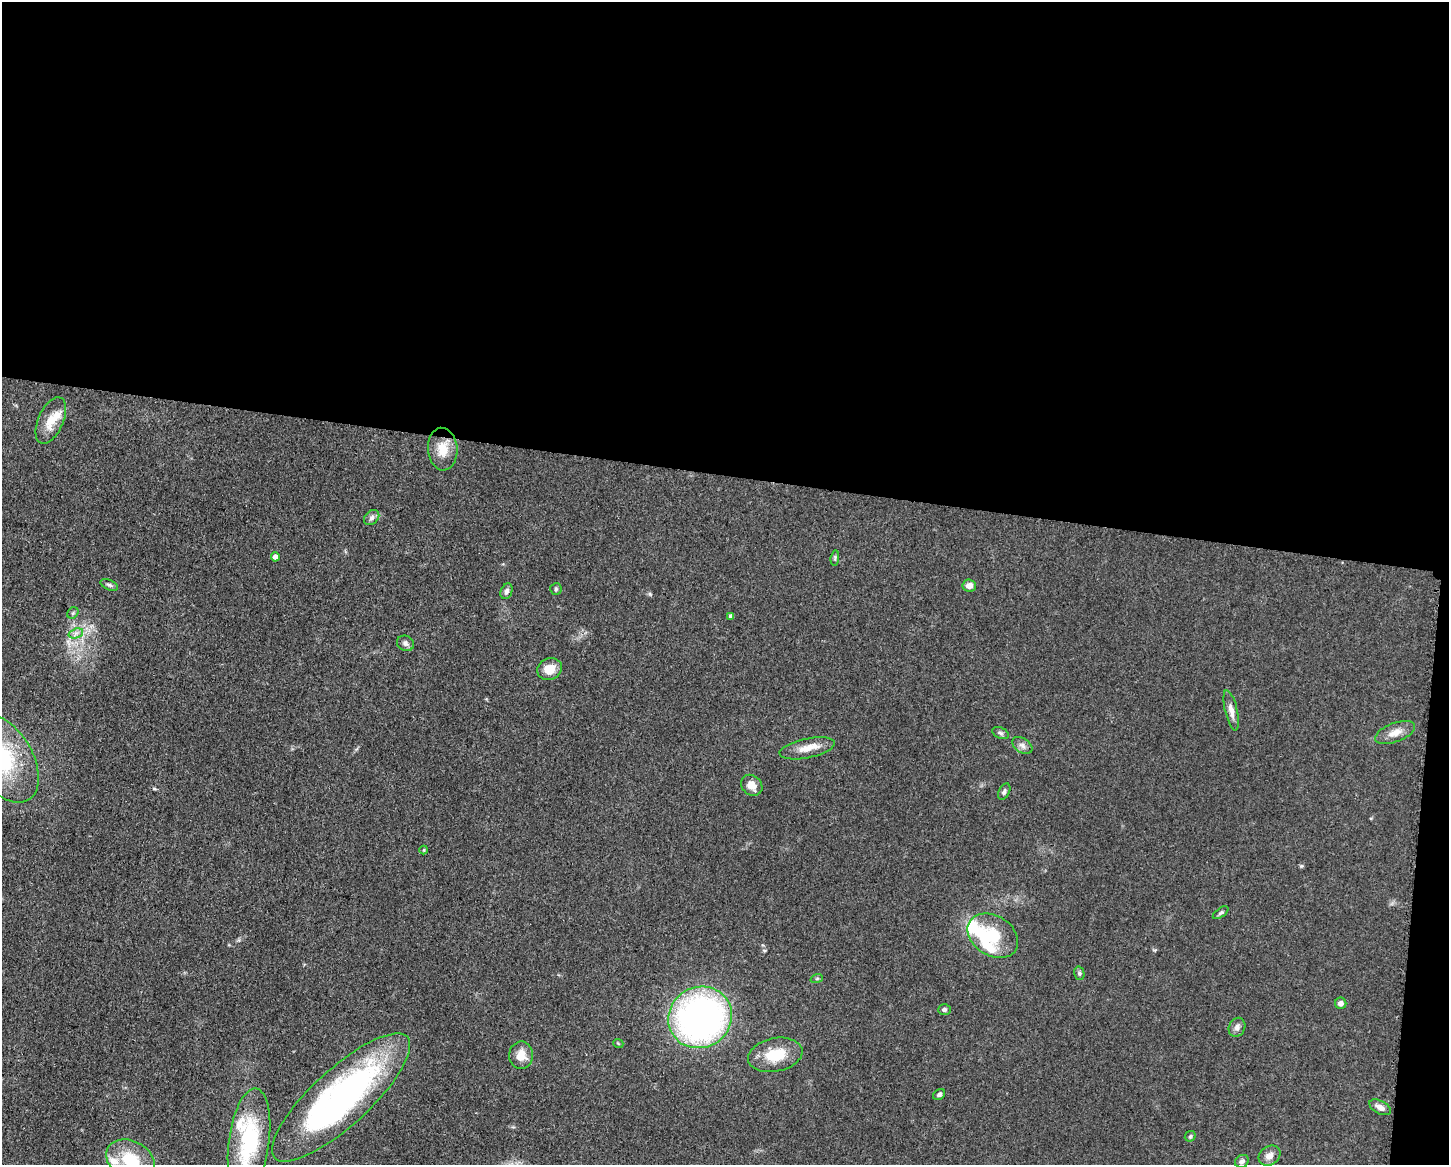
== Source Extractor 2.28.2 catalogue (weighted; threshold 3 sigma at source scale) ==
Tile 3 of 3 x 4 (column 3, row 1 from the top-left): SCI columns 3125-4571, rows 3492-4654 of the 4682 x 4655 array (HDU 1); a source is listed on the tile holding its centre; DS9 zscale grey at full resolution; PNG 1451 x 1167 px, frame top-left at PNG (2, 2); each listed source drawn as its Kron ellipse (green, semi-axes under 4 px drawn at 4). Shown black and unused: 42% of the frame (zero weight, under 3 of 5 exposures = <1% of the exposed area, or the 3 px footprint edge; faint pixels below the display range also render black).
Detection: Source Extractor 2.28.2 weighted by HDU 2 'WHT'; one run over the whole footprint, this tile lists its part. Background 0.0601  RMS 0.0056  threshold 0.0251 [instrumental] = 3 sigma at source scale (4.5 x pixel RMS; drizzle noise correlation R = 1.50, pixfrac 1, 0.05/0.05 arcsec/px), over >= 5 px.
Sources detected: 48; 2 inside a brighter object's white glare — neither listed nor drawn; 4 inside a brighter listed object's ellipse — not listed separately; the other 42 listed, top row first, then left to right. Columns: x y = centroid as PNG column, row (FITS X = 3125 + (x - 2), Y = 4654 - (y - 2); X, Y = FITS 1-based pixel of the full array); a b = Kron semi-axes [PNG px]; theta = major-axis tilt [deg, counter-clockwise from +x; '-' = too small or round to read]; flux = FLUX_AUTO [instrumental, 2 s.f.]
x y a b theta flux
51 420 25 12 65 9.9
443 449 21 14 -85 10
372 518 8 6 45 2
275 557 4 4 - 2.8
835 558 8 4 83 0.85
109 585 9 5 -24 1.3
969 586 7 6 - 3.5
556 589 5 5 - 0.98
507 591 8 5 70 1.9
73 613 6 5 - 0.97
731 616 4 4 - 1.8
76 633 7 4 19 1.8
405 643 9 7 -25 1.9
550 669 13 10 24 8
1231 710 20 6 -77 4.1
1001 733 9 5 -27 1.3
1395 733 21 9 20 6.2
1022 745 11 7 -33 2.5
807 748 28 9 12 7.7
3 758 49 29 -58 53
752 785 11 9 -42 5.5
1004 792 9 5 62 1.4
424 850 4 4 - 0.54
1221 913 9 4 35 1.1
993 936 27 20 -33 22
1079 973 7 5 -76 1.1
817 978 6 4 20 0.83
1341 1003 6 5 - 2.3
944 1009 6 5 - 1.5
700 1017 32 30 31 210
1237 1027 10 8 63 2.5
618 1043 5 3 - 0.5
521 1055 14 12 87 7.2
775 1055 27 16 11 17
939 1094 6 5 - 1.3
341 1097 90 28 42 180
1380 1107 12 6 -28 3
1190 1136 6 5 - 0.77
249 1141 53 20 82 53
1270 1156 11 9 36 3.8
130 1160 26 18 -27 22
1242 1161 7 6 - 1.6
Isophote crosses this tile's border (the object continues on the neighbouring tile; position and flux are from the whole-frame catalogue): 3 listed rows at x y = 3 758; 249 1141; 130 1160